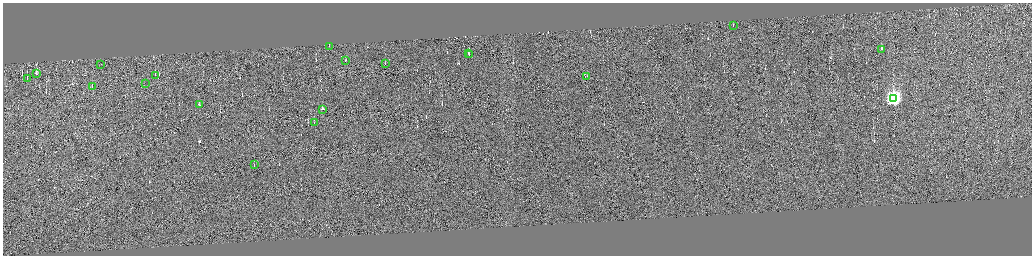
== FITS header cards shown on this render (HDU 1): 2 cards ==
NAXIS1  =                 4118
NAXIS2  =                 1013

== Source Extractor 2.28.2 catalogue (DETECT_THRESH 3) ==
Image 4118 x 1013 px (HDU 1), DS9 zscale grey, zoomed out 1/4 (1 PNG px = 4 x 4 image px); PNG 1034 x 258 px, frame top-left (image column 4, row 1010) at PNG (3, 3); each listed source drawn as its Kron ellipse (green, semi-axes under 4 px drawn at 4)
Background 0.263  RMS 3.9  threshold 11.6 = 3 sigma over >= 5 px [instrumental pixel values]
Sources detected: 263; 244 cannot appear on this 1/4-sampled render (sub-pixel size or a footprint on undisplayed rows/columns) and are neither listed nor drawn; the other 19 listed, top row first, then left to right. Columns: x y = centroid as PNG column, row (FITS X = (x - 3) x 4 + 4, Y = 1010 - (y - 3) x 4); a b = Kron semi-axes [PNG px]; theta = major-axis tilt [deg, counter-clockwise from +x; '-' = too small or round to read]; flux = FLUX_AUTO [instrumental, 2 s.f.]
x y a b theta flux
733 25 2 1 - 21000
329 46 2 1 - 5600
882 49 2 1 - 17000
468 53 2 1 - 23000
469 55 2 1 - 19000
345 60 2 1 - 17000
101 64 2 1 - 8500
385 64 2 1 - 2800
36 73 3 2 - 10000
155 75 2 1 - 52000
587 76 2 1 - 11000
27 78 2 1 - 18000
146 83 2 1 - 3800
92 86 2 1 - 20000
893 99 4 4 - 610000
199 105 2 1 - 16000
323 109 2 1 - 76000
314 122 2 1 - 5700
254 164 2 1 - 250
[244 sub-pixel or undisplayed-footprint detections neither listed nor drawn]